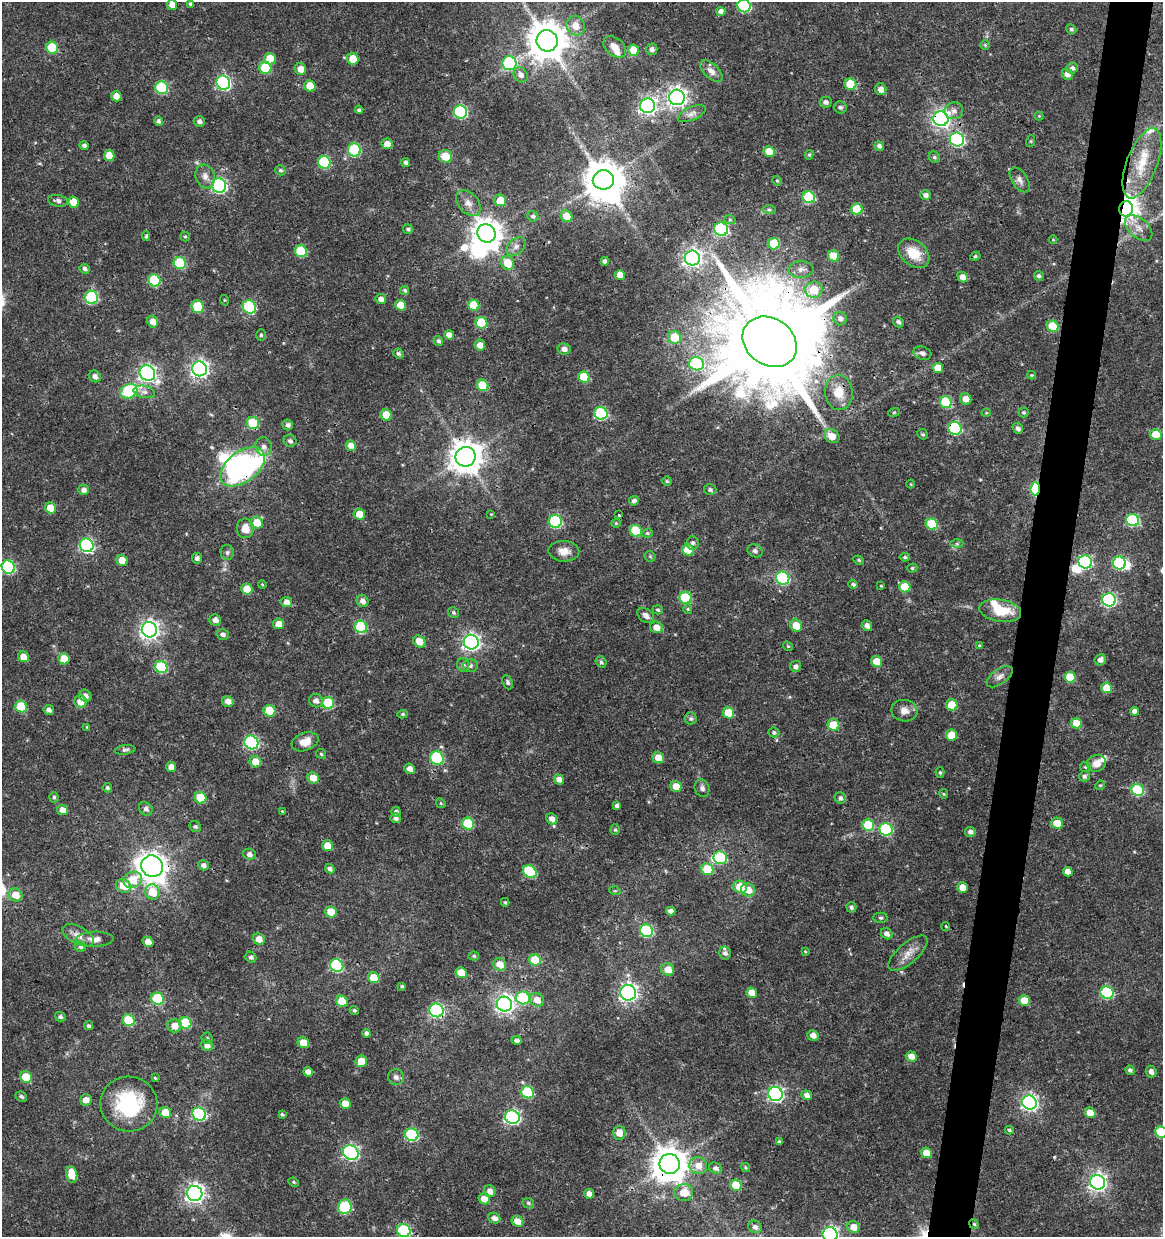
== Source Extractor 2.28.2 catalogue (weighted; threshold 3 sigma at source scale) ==
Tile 10 of 4 x 4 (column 2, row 3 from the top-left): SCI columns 1444-2604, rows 1237-2471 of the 5147 x 4948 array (HDU 1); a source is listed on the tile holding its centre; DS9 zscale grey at full resolution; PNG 1165 x 1239 px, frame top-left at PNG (2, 2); each listed source drawn as its Kron ellipse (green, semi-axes under 4 px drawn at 4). Shown black and unused: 4% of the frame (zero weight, under 3 of 4 exposures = <1% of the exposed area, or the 3 px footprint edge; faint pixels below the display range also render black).
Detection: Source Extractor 2.28.2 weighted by HDU 2 'WHT'; one run over the whole footprint, this tile lists its part. Background 0.0216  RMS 0.002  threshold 0.00884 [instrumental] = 3 sigma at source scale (4.5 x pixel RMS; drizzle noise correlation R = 1.50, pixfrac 1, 0.0396/0.0396 arcsec/px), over >= 5 px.
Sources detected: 408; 1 too faint to see at this stretch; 8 inside a brighter object's white glare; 1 cosmic-ray / hot-pixel residue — neither listed nor drawn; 5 inside a brighter listed object's ellipse — not listed separately; the other 393 listed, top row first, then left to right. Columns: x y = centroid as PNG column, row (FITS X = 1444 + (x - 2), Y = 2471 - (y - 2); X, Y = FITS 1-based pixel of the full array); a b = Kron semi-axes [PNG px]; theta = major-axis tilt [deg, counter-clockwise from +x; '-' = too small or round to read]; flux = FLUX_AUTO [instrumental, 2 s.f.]
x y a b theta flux
191 4 4 4 - 0.47
172 5 5 5 - 1.6
744 6 6 6 - 24
721 11 4 4 - 0.86
576 26 10 9 - 2.3
1071 29 5 4 - 0.39
547 41 11 10 - 600
985 45 4 4 - 0.23
615 47 13 8 -40 1.6
52 48 6 6 - 8.7
652 49 6 5 - 0.74
634 50 6 5 - 3.8
270 59 6 6 - 3.8
353 59 6 5 - 3.8
509 63 7 7 - 20
265 68 6 6 - 9.5
1072 68 6 5 - 0.71
300 69 6 5 - 1.8
711 71 14 7 -44 1.3
1067 74 5 5 - 1.4
521 75 8 6 -57 1.2
223 83 7 6 - 37
850 84 6 5 - 6.6
310 86 6 5 - 4.2
162 88 6 6 - 17
881 89 6 5 - 1.2
116 96 5 5 - 1.7
677 97 8 7 - 110
826 102 6 5 - 0.74
648 106 7 7 - 77
840 107 6 6 - 0.55
359 110 4 3 - 0.42
954 111 9 8 - 0.96
460 112 7 6 - 28
692 114 15 6 24 1.1
1039 116 4 4 - 0.18
941 119 7 7 - 82
158 121 5 4 - 0.52
199 121 5 5 - 0.72
957 140 7 6 - 35
1031 141 6 4 71 0.23
387 144 5 5 - 1.6
84 145 5 4 - 0.58
879 146 5 4 - 0.66
354 150 6 6 - 17
769 151 5 5 - 4
809 155 5 4 - 0.3
109 156 5 5 - 2.5
445 156 7 6 - 3.9
934 157 6 5 - 0.4
324 162 6 6 - 16
406 162 4 4 - 0.56
1142 163 37 15 69 7.2
280 170 5 4 - 0.36
205 176 12 9 -72 1.3
603 180 11 9 9 570
1020 180 14 7 -57 0.96
777 181 5 4 - 0.24
219 186 7 7 - 39
926 195 5 5 - 0.69
809 197 6 6 - 14
500 200 6 5 - 3.6
58 201 10 6 -9 0.77
74 202 6 5 - 3.7
468 203 15 10 -49 1.6
769 209 6 4 0 0.35
857 209 6 5 - 6.1
1126 209 7 7 - 180
533 216 5 5 - 0.52
566 216 6 5 - 3.6
730 220 6 4 -18 0.27
1139 228 16 9 -41 2
408 229 5 5 - 0.38
721 229 7 6 - 35
486 233 9 8 - 300
146 236 5 4 - 0.34
185 236 5 4 - 0.27
1053 240 4 3 - 0.15
774 244 6 6 - 7.7
516 247 11 7 39 1.1
301 251 6 6 - 9.7
914 253 17 12 -40 4.3
833 256 6 5 - 3.8
975 256 5 4 - 0.29
692 258 7 7 - 100
605 261 4 4 - 0.67
180 263 6 6 - 12
508 263 7 6 - 4.1
85 269 5 5 - 0.52
801 269 12 8 3 1.2
620 275 5 5 - 2.8
1039 276 5 4 - 0.54
962 277 6 5 - 1.4
154 280 6 6 - 12
405 290 5 4 - 0.4
814 290 9 8 - 4.4
92 297 7 6 - 21
381 299 5 5 - 0.96
224 300 5 3 - 0.17
401 305 5 5 - 4
474 305 6 5 - 5.6
197 306 6 6 - 7.5
249 307 7 6 - 21
840 319 7 6 - 0.9
153 322 6 5 - 1.6
898 322 5 4 - 0.55
481 323 6 5 - 7.8
1053 326 6 5 - 6.7
261 335 5 5 - 0.33
449 335 5 4 - 1.4
674 337 6 6 - 4.7
438 341 5 4 - 0.48
770 342 29 23 -35 4600
480 345 5 5 - 1.4
564 349 6 6 - 1.1
922 353 9 6 -17 0.68
398 354 5 5 - 0.43
696 364 7 6 - 16
938 368 5 5 - 2.8
200 369 7 7 - 82
147 373 8 7 - 69
1031 375 4 4 - 0.19
95 376 6 5 - 0.99
584 377 6 5 - 7.4
483 385 6 5 - 5.9
129 391 9 7 26 18
144 392 11 6 -11 0.89
839 392 18 14 -85 3.9
966 399 6 5 - 1.6
946 402 6 5 - 11
894 412 6 3 19 0.21
601 413 6 6 - 22
986 413 4 3 - 0.18
1024 413 5 5 - 0.31
386 415 6 5 - 3.9
253 423 6 6 - 9.8
288 425 5 5 - 0.6
955 428 7 6 - 21
1018 428 6 5 - 0.77
923 434 6 5 - 0.33
1156 435 6 5 - 4.5
832 436 8 6 -35 2.1
290 441 6 6 - 0.68
351 446 5 5 - 2.1
264 447 9 8 - 0.98
465 457 10 10 - 360
243 467 25 15 38 48
667 481 5 4 - 0.33
911 484 4 4 - 0.19
1035 489 7 4 86 21
84 490 5 5 - 0.93
710 490 6 5 - 0.5
634 501 5 4 - 0.68
51 508 6 5 - 3.3
359 514 6 5 - 2.6
491 514 4 4 - 0.16
619 515 3 3 - 0.3
1133 520 6 6 - 18
555 521 6 6 - 24
257 523 6 6 - 3.4
616 523 5 4 - 0.21
932 524 6 5 - 8
245 528 10 8 -86 2.3
636 531 6 5 - 9.7
647 533 5 4 - 0.27
693 543 7 6 - 0.58
957 544 6 4 0 0.32
87 545 7 6 - 36
688 550 6 5 - 5.8
564 551 15 10 -2 1.9
755 551 8 6 -28 0.55
227 552 7 6 - 0.52
650 556 5 5 - 0.28
905 557 5 4 - 0.35
197 558 5 5 - 0.75
122 560 6 5 - 2.7
859 560 5 4 - 0.28
1085 562 7 6 - 25
1119 563 6 6 - 20
8 567 7 6 - 25
912 568 5 4 - 0.28
783 578 7 6 - 23
262 584 4 3 - 0.18
853 584 5 4 - 0.46
881 586 4 4 - 0.19
905 587 6 5 - 4.8
247 589 5 5 - 3.9
685 598 6 6 - 12
1109 600 7 6 - 34
363 601 6 5 - 1.1
286 602 5 5 - 1.2
688 609 5 4 - 0.25
658 610 5 4 - 0.35
1000 611 21 11 -9 5.9
454 613 6 5 - 0.4
646 615 9 6 -38 1
215 620 6 5 - 1
279 624 5 5 - 1.7
867 625 5 5 - 0.93
796 626 6 5 - 3.2
361 627 6 6 - 15
657 627 6 5 - 2
149 630 8 7 - 100
223 634 6 5 - 0.68
419 641 6 5 - 2.7
471 642 7 7 - 77
788 646 5 4 - 0.23
980 646 3 3 - 0.32
23 657 6 5 - 1.8
64 659 6 5 - 3.4
1100 660 6 5 - 0.91
876 661 5 5 - 2.9
601 662 6 5 - 0.4
463 665 7 6 - 0.56
470 666 7 6 - 0.62
795 666 5 5 - 0.75
161 667 6 6 - 14
1000 677 15 7 36 1.1
1070 677 5 5 - 7.5
507 682 7 5 -66 0.46
1107 688 5 5 - 4.3
85 696 6 5 - 0.78
228 701 6 5 - 1.2
316 701 7 6 - 0.94
80 702 6 6 - 2.4
328 703 6 6 - 12
952 705 6 5 - 5
21 707 6 5 - 7.6
49 710 5 4 - 0.68
269 711 6 5 - 7.6
904 711 13 11 -11 1.5
1135 711 4 4 - 1.1
729 713 6 5 - 4.5
403 714 5 4 - 0.3
691 719 6 6 - 0.47
1076 723 5 5 - 2.9
833 725 6 5 - 5.4
87 727 4 4 - 0.22
774 733 5 5 - 0.37
951 735 5 5 - 4.4
251 742 7 6 - 32
305 742 14 9 20 2.1
125 750 10 4 8 0.5
321 754 5 4 - 0.29
437 758 7 6 - 16
658 758 6 5 - 2.6
255 762 6 5 - 3
1097 763 9 8 - 1.7
171 767 5 5 - 1.5
1085 767 6 5 - 0.3
410 769 5 5 - 1.1
940 772 5 4 - 0.34
1084 776 5 5 - 0.57
313 778 6 5 - 2.3
559 779 5 5 - 1.1
1100 785 5 4 - 0.23
676 786 5 5 - 2.9
107 788 5 4 - 0.4
702 788 9 7 -68 0.69
1138 790 6 5 - 16
944 794 4 4 - 0.22
54 797 5 4 - 0.34
200 798 6 5 - 7
840 798 6 5 - 0.6
441 803 5 4 - 0.24
617 806 4 4 - 0.52
146 809 7 6 - 0.72
62 810 6 5 - 1.4
282 811 4 3 - 0.15
396 812 5 5 - 0.65
396 818 5 5 - 0.7
552 819 6 5 - 1.4
1057 823 6 5 - 3.1
468 824 6 6 - 11
868 825 6 5 - 8.5
195 826 6 5 - 0.39
886 829 7 6 - 21
615 830 5 4 - 0.3
970 832 5 5 - 0.76
328 846 6 5 - 3.5
249 854 6 5 - 0.79
720 858 7 6 - 14
203 865 5 5 - 0.75
152 866 11 10 - 220
330 869 5 4 - 0.76
707 869 6 5 - 7.4
530 872 7 5 -39 12
1068 872 5 4 - 1.8
133 880 9 8 - 4.5
123 886 8 6 -31 3.2
740 887 7 6 - 4.7
962 887 5 5 - 1.9
748 890 7 6 - 2.4
615 891 6 3 -17 0.22
152 892 7 7 - 4.5
15 895 7 6 - 2.7
505 902 4 3 - 0.28
851 907 5 5 - 0.48
671 911 5 4 - 0.82
331 912 6 5 - 4.4
880 918 7 5 -1 0.39
946 926 4 2 - 0.2
646 931 7 6 - 17
887 934 6 5 - 0.94
78 935 17 9 -28 1.6
95 939 19 7 2 1.5
259 939 6 5 - 1.8
148 942 5 5 - 1.9
80 947 6 5 - 0.55
805 951 4 3 - 0.18
725 953 6 6 - 0.75
908 953 24 10 41 2.3
474 956 5 4 - 0.31
251 957 6 5 - 0.56
535 960 6 5 - 6.5
500 964 7 6 - 2.6
337 965 7 6 - 23
668 969 6 6 - 2.5
461 973 6 5 - 3.1
374 978 6 5 - 4
402 986 3 3 - 0.26
628 993 8 7 - 82
752 993 5 5 - 2.4
1107 993 7 6 - 17
523 998 7 6 - 13
158 999 6 6 - 13
537 1000 7 6 - 1.9
342 1001 6 5 - 3.8
1024 1001 5 5 - 4.6
504 1004 8 7 - 92
354 1010 5 4 - 0.32
437 1010 7 6 - 34
60 1017 5 4 - 0.5
129 1020 6 5 - 9
185 1023 6 5 - 8.3
89 1026 4 4 - 0.38
174 1026 7 6 - 1.9
367 1033 4 4 - 0.6
813 1035 6 5 - 1.3
207 1038 5 5 - 0.34
517 1040 5 4 - 0.73
303 1043 6 5 - 2.9
207 1045 6 5 - 1.3
911 1056 5 5 - 1.6
361 1061 5 5 - 3.5
1130 1070 5 4 - 0.49
308 1072 5 4 - 1.1
1151 1072 6 5 - 0.92
26 1077 6 5 - 5.9
396 1077 8 7 - 0.69
155 1078 3 3 - 0.19
528 1092 6 6 - 14
776 1094 7 7 - 50
807 1095 5 5 - 1
21 1096 6 4 -24 0.5
86 1100 6 5 - 1.4
1029 1103 7 7 - 65
129 1104 28 27 - 16
345 1104 6 5 - 2.3
165 1113 6 5 - 3.6
1090 1113 5 5 - 2.7
199 1114 7 6 - 27
282 1114 3 3 - 0.27
512 1117 7 6 - 48
1009 1130 4 3 - 0.33
1161 1132 6 5 - 10
619 1133 7 6 - 1.7
412 1135 7 6 - 22
779 1142 4 3 - 0.35
351 1152 8 6 -31 49
926 1153 5 5 - 2.1
670 1164 10 10 - 460
698 1166 9 8 - 2
746 1167 4 4 - 0.27
715 1168 7 5 -27 0.72
72 1174 8 5 -78 3.8
294 1182 5 4 - 0.26
1098 1182 7 7 - 86
736 1185 6 5 - 7.3
490 1191 6 5 - 1.2
195 1193 8 7 - 100
684 1193 9 8 - 2.9
589 1194 5 4 - 1.2
484 1199 6 5 - 2.1
528 1203 6 5 - 0.38
345 1207 7 6 - 18
494 1218 6 5 - 0.94
517 1221 6 5 - 1.9
974 1224 5 4 - 0.3
755 1227 7 6 - 0.7
853 1227 6 5 - 2.2
404 1231 7 6 - 23
830 1234 7 7 - 61
Overlapping masked pixels (flux is a lower limit): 15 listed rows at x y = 941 119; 109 156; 1126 209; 92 297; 770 342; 839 392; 955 428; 465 457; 243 467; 1035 489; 437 758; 152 866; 437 1010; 670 1164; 974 1224
Isophote crosses this tile's border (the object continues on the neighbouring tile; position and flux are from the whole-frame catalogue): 6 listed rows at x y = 172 5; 744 6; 8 567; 1161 1132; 404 1231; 830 1234